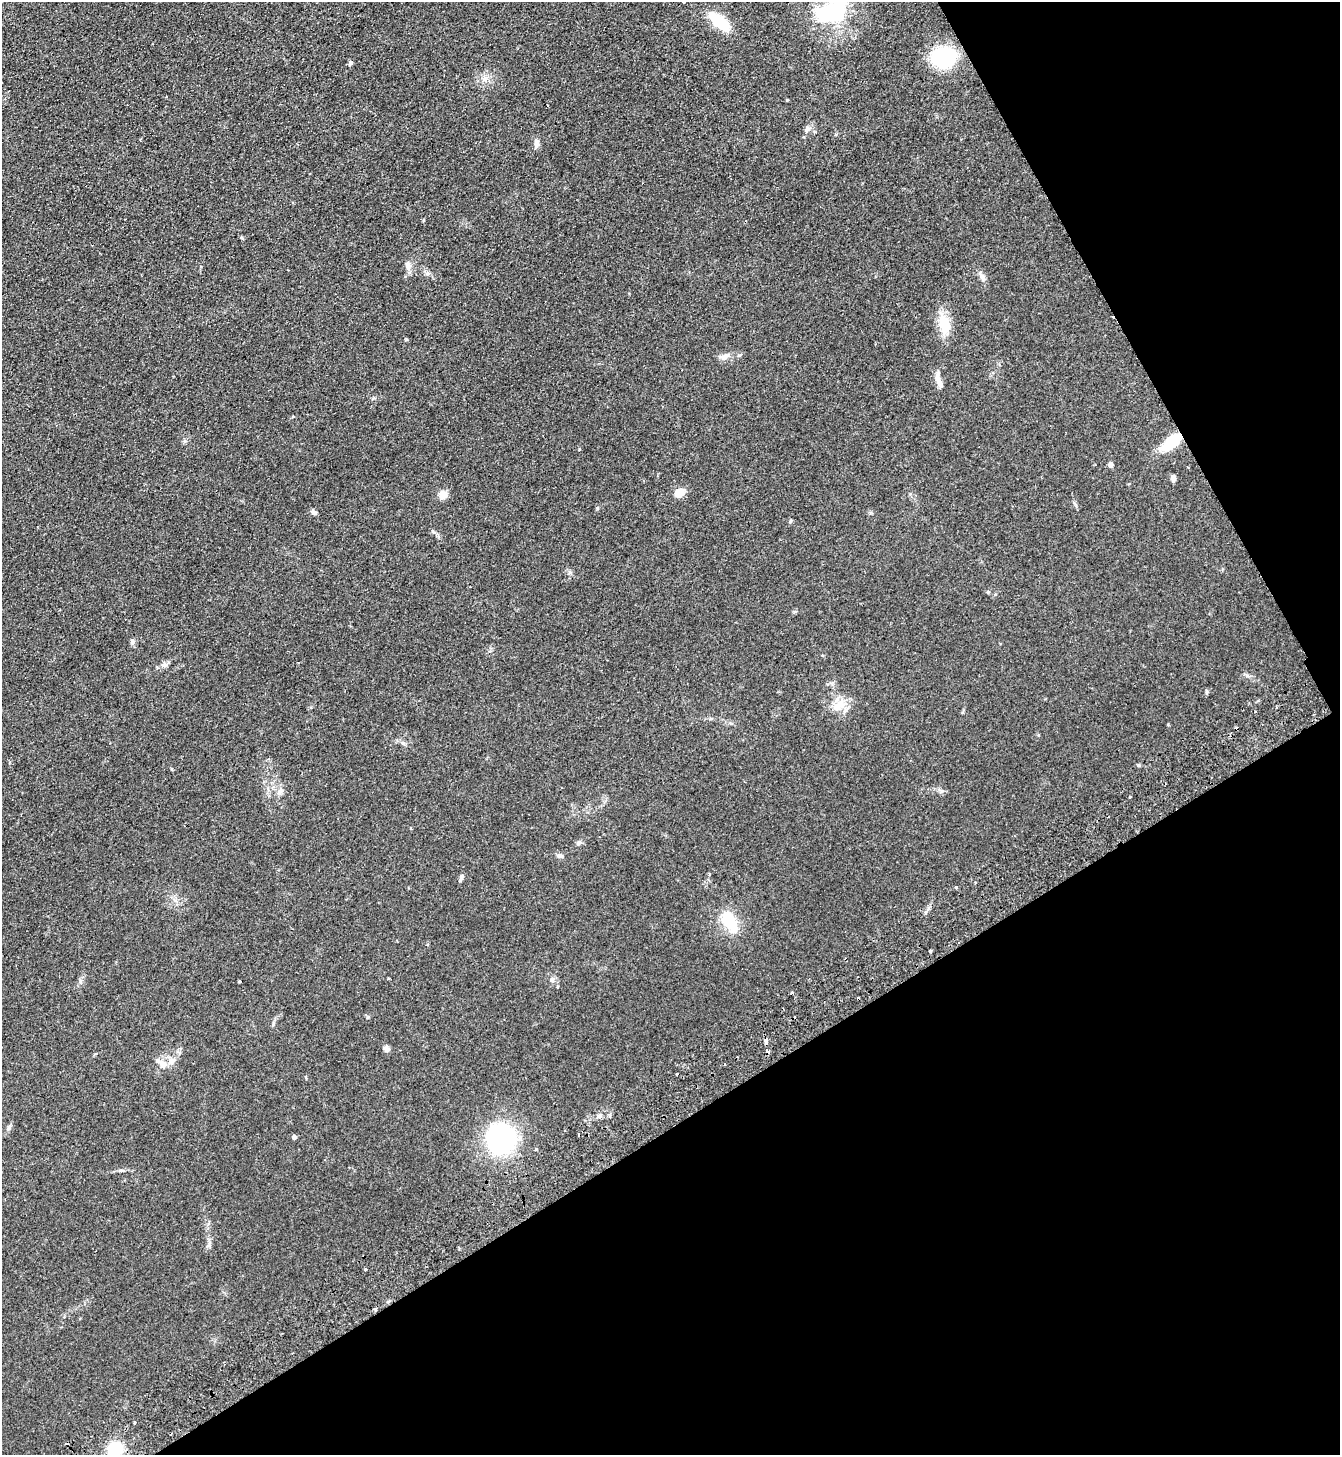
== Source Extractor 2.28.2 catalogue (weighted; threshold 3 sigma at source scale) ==
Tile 12 of 4 x 4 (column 4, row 3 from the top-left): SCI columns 4340-5677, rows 1505-2957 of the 5869 x 5915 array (HDU 1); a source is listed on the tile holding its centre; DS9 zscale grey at full resolution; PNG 1342 x 1457 px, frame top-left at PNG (2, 2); no overlay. Shown black and unused: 30% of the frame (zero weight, under 2 of 3 exposures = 3% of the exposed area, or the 3 px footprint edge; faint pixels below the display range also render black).
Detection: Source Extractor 2.28.2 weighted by HDU 2 'WHT'; one run over the whole footprint, this tile lists its part. Background 0.0921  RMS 0.011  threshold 0.0475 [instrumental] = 3 sigma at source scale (4.5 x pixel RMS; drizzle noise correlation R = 1.50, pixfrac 1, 0.05/0.05 arcsec/px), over >= 5 px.
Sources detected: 59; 7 cosmic-ray / hot-pixel residue — not listed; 2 inside a brighter listed object's ellipse — not listed separately; the other 50 listed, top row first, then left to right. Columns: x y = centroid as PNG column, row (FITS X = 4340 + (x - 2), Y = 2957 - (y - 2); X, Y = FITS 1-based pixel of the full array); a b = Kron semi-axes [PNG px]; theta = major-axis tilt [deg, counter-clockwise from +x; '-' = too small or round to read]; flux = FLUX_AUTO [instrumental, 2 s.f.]
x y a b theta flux
831 12 44 23 25 85
719 22 28 12 -38 32
944 57 17 15 1 98
350 63 6 5 - 2.1
485 79 7 4 -72 2.7
787 100 3 3 - 0.91
807 129 10 7 49 4.2
537 143 13 7 88 4.1
242 238 5 4 - 1.3
408 265 11 8 -69 5.5
427 273 7 4 -17 2.2
982 276 13 6 -52 4.6
944 325 23 13 -79 26
725 356 13 7 21 5.1
937 378 16 8 90 6.8
1172 442 21 9 38 37
1110 465 6 5 - 3.1
1173 478 7 6 - 3.4
679 493 9 7 32 16
443 495 10 10 - 7
314 512 8 5 -42 2.6
132 642 7 6 - 2.9
164 665 8 7 - 3.6
1206 692 7 3 -90 1.5
836 707 12 10 -3 9.5
280 791 8 5 45 3
1130 797 3 3 - 2.8
579 842 7 6 - 2.3
709 874 3 2 - 2.1
462 877 10 5 79 2.2
975 882 3 2 - 1.4
956 887 4 3 - 1.2
730 922 30 14 -59 30
931 951 4 3 - 2.8
388 978 2 2 - 0.94
552 980 7 6 - 3
240 981 3 3 - 0.99
792 992 3 3 - 1.4
766 1041 6 4 87 5.6
386 1049 9 7 -62 3.5
163 1064 11 10 - 7.7
599 1116 7 4 -44 2.1
9 1127 8 5 70 2.4
294 1137 4 4 - 4.7
501 1139 26 24 88 140
536 1149 3 3 - 2.6
365 1269 3 3 - 3.1
375 1309 3 3 - 2.8
135 1422 3 3 - 3
115 1449 18 15 55 30
Overlapping masked pixels (flux is a lower limit): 2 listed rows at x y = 1172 442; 766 1041
Isophote crosses this tile's border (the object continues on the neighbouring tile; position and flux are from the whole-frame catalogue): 2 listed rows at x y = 831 12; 115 1449
Unlisted compact peaks at least as high as the median listed source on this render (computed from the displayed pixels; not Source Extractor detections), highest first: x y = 579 449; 597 508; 1247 676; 988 592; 1138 765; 790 521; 185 441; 368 1017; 941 791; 559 856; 1168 724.